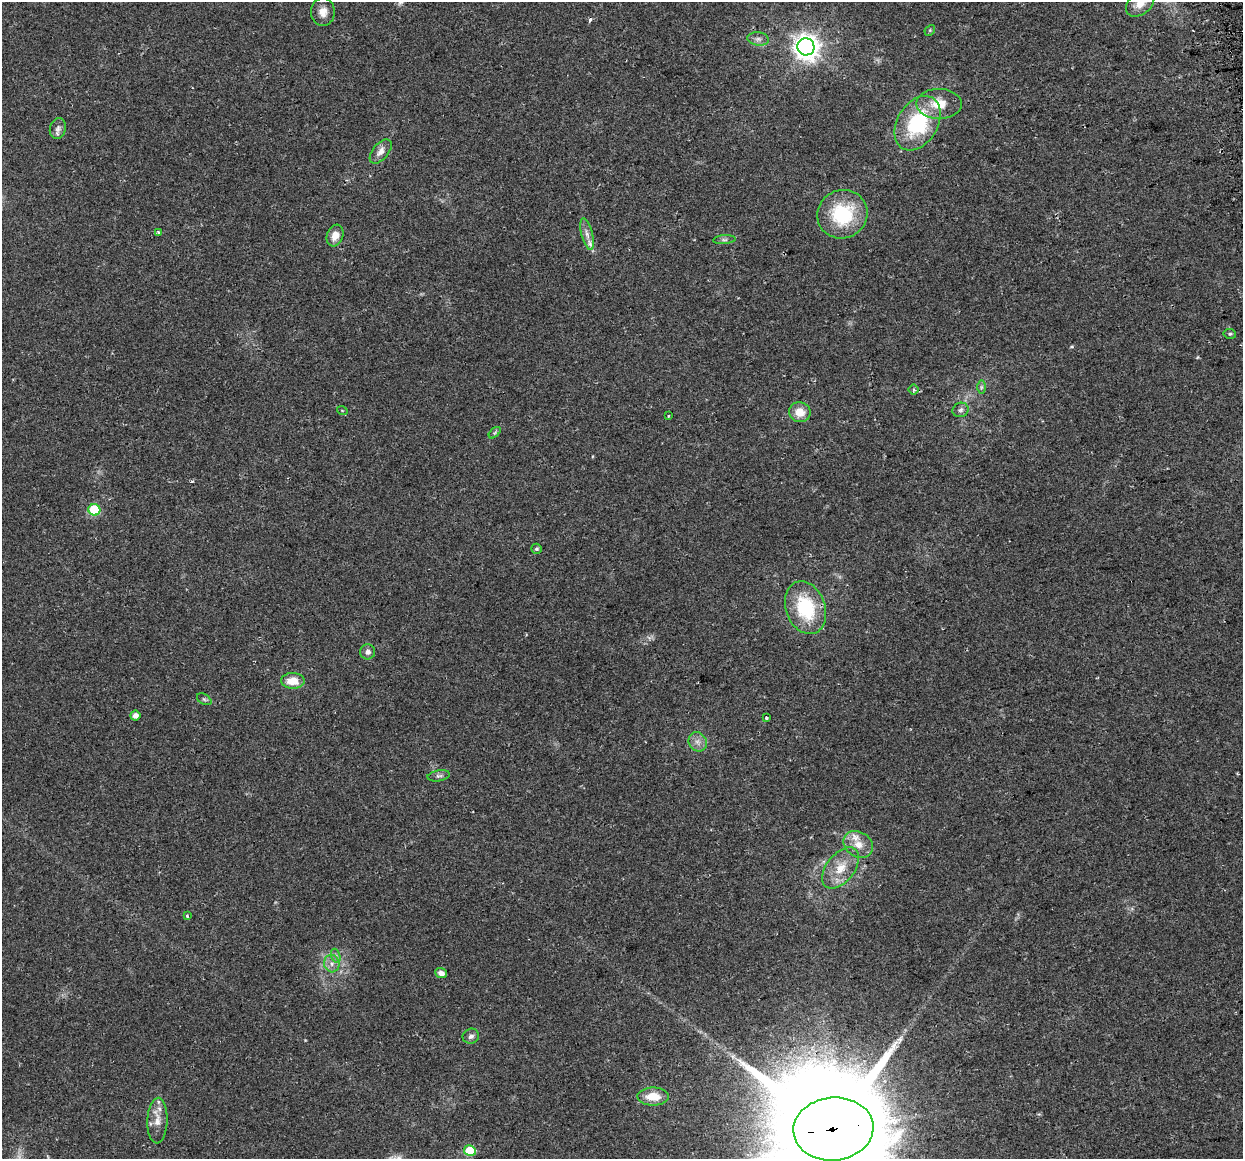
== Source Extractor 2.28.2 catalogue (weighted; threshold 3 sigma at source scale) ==
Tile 10 of 4 x 4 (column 2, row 3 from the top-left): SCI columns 1273-2513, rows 1246-2402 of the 5027 x 4754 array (HDU 1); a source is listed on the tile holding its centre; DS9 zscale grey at full resolution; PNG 1245 x 1161 px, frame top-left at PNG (2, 2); each listed source drawn as its Kron ellipse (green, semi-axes under 4 px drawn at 4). Shown black and unused: <1% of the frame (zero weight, under 2 of 3 exposures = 2% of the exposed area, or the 3 px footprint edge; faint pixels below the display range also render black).
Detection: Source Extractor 2.28.2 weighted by HDU 2 'WHT'; one run over the whole footprint, this tile lists its part. Background 0.108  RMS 0.011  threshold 0.0482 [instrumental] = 3 sigma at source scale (4.5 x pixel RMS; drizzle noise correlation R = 1.50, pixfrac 1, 0.0396/0.0396 arcsec/px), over >= 5 px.
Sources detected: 46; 1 cosmic-ray / hot-pixel residue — neither listed nor drawn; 2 inside a brighter listed object's ellipse — not listed separately; the other 43 listed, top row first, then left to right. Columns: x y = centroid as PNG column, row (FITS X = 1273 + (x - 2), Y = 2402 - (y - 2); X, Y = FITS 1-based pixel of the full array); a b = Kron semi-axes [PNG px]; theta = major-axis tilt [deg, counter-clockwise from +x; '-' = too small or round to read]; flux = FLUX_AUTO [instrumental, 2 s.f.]
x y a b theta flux
1140 4 16 10 39 12
323 12 14 12 89 9.4
930 30 6 4 47 1.6
758 39 11 6 -7 4.5
806 47 9 8 - 990
939 104 22 15 -1 24
918 123 29 20 59 85
58 129 10 8 77 5
381 151 14 8 50 7.1
842 214 25 24 - 70
158 233 3 3 - 10
587 234 16 5 -76 6.3
335 236 11 8 70 10
724 240 11 4 4 2.9
1230 334 6 5 - 2
981 387 7 4 89 2
914 390 5 5 - 1.9
342 410 5 3 - 0.83
961 410 8 7 - 3.1
800 412 11 10 - 15
668 416 3 3 - 1.5
495 433 7 4 44 1.7
94 510 6 5 - 61
536 549 5 5 - 2.2
805 608 27 19 -71 67
368 652 7 7 - 4.6
293 681 12 8 -2 17
204 699 8 5 -30 1.9
135 715 5 5 - 6.5
766 718 4 3 - 2.1
698 742 10 8 -58 6.3
439 776 11 5 10 3
858 844 16 12 -35 14
841 868 24 14 52 23
187 916 3 3 - 3.2
336 956 7 4 -71 2.7
332 964 9 7 -75 5.6
441 973 6 5 - 5.8
471 1036 8 7 - 4.1
653 1096 15 9 -1 20
157 1121 23 10 88 13
833 1129 40 31 5 37000
470 1151 6 5 - 40
Overlapping masked pixels (flux is a lower limit): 1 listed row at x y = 833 1129
Isophote crosses this tile's border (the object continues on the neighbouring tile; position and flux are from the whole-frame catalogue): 2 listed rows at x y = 1140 4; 833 1129
Unlisted compact peaks at least as high as the median listed source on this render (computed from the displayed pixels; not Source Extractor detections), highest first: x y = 192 481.